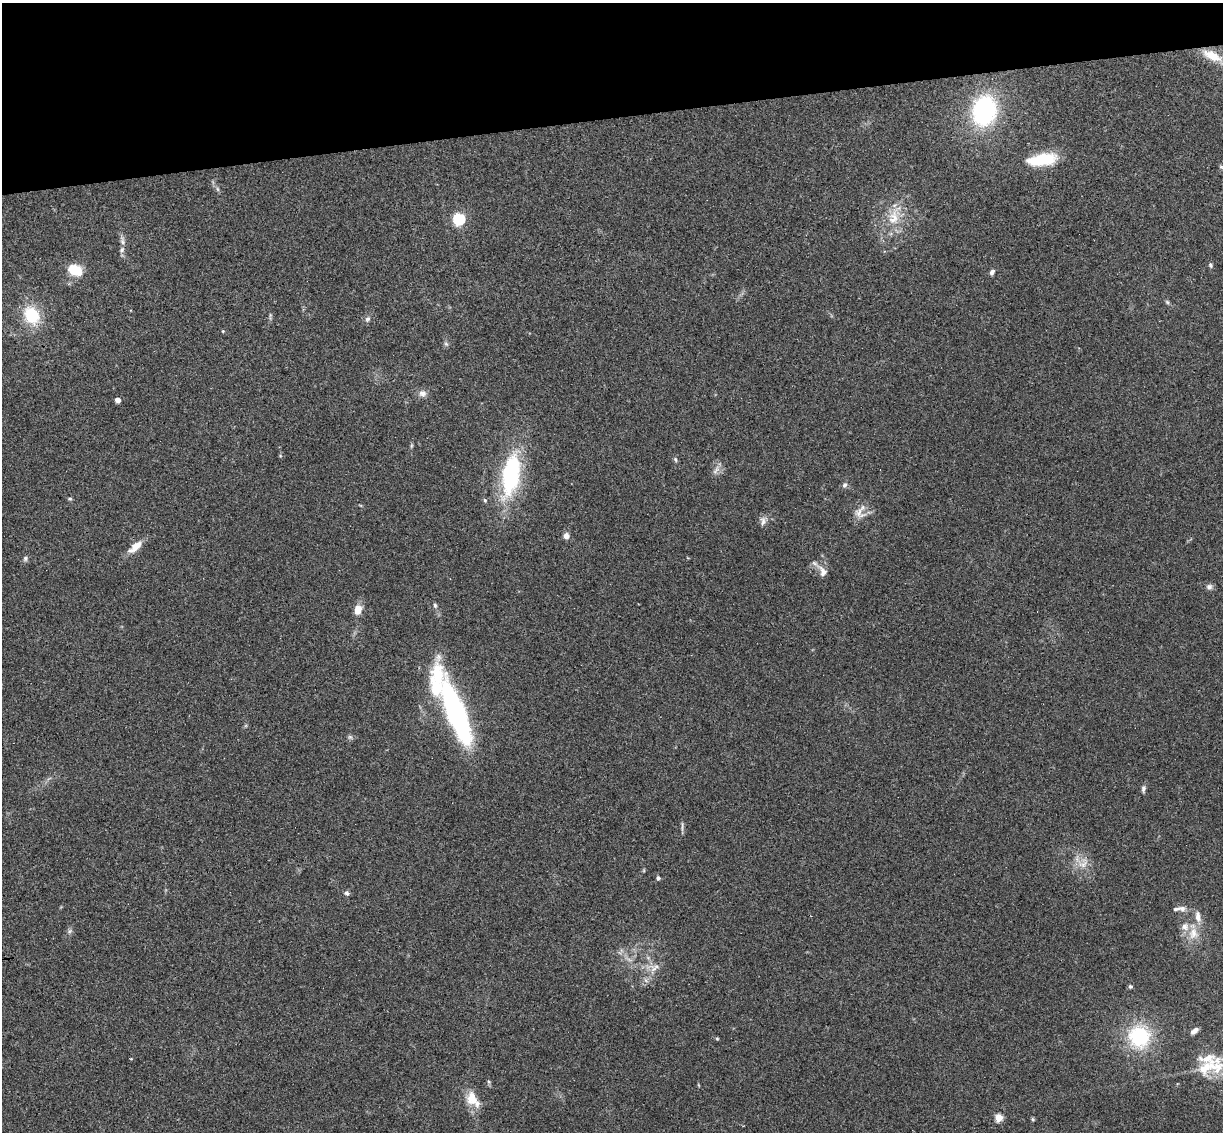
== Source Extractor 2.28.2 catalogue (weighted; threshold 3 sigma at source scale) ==
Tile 3 of 4 x 4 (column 3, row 1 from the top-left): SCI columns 2499-3719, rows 3543-4672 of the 4999 x 4935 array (HDU 1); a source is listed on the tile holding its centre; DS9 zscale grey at full resolution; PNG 1225 x 1134 px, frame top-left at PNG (2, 3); no overlay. Shown black and unused: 10% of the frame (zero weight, under 3 of 4 exposures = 6% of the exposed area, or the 3 px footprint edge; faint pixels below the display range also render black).
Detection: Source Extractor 2.28.2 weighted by HDU 2 'WHT'; one run over the whole footprint, this tile lists its part. Background 0.163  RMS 0.0072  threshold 0.0322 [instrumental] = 3 sigma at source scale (4.5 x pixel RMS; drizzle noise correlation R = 1.50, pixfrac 1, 0.05/0.05 arcsec/px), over >= 5 px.
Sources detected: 63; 5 inside a brighter listed object's ellipse — not listed separately; the other 58 listed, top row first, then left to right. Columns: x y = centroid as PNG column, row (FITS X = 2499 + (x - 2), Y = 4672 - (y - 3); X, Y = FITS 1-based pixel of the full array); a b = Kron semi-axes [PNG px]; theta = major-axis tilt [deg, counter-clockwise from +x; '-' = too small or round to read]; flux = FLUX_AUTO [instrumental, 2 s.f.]
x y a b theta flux
1213 56 34 12 -27 19
984 111 26 19 79 100
1042 160 34 13 9 30
1221 167 8 4 0 1.1
217 189 6 4 -88 1.2
894 216 35 14 71 20
459 219 6 5 - 92
123 242 9 6 -65 2.5
122 250 9 6 63 2.1
1210 265 6 5 - 1.3
75 270 14 9 -22 19
992 272 7 5 62 2.2
1167 302 7 5 -47 1.1
31 315 17 13 -63 31
270 316 11 3 85 1.3
367 319 8 6 50 2
223 331 4 4 - 0.69
446 344 7 4 -45 1.3
422 393 11 9 11 3.8
118 400 5 4 - 5.8
411 446 6 4 71 0.92
675 459 7 5 -74 1.3
716 470 15 5 61 3.2
511 475 51 19 80 79
845 485 9 7 60 2
70 499 6 4 6 0.96
485 500 5 4 - 1
859 512 20 15 -37 8.2
763 521 13 8 85 3.3
566 536 5 5 - 5.6
135 547 21 9 40 8.7
25 558 7 6 - 1.6
823 571 18 10 -58 5.5
1209 587 8 7 - 2.4
435 605 7 5 -73 1.3
358 610 11 8 74 7.3
454 710 60 13 -66 250
350 737 6 6 - 1.5
1143 789 9 5 87 1.9
682 826 16 3 86 1.7
1083 863 19 12 54 8.8
658 878 4 4 - 2
347 893 7 6 - 1.8
1182 909 12 8 -12 3.7
1198 917 15 8 -81 5.8
70 931 6 6 - 1.6
1193 933 18 14 88 12
620 952 12 4 45 2
654 969 12 9 -62 5.5
1130 986 6 5 - 1.1
1194 1031 9 5 39 2.9
1139 1036 28 26 -84 50
717 1038 4 4 - 0.76
1210 1067 37 18 8 23
489 1082 6 4 -71 1.1
472 1098 20 16 -73 12
999 1118 5 5 - 25
1033 1119 5 4 - 0.92
Isophote crosses this tile's border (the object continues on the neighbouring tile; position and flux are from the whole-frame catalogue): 3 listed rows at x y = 1213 56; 1221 167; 1210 1067